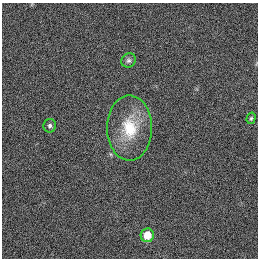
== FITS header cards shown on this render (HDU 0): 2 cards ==
NAXIS1  =                  256
NAXIS2  =                  256

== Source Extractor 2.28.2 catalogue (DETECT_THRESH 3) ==
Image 256 x 256 px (HDU 0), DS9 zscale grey, 1 PNG px = 1 image px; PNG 260 x 260 px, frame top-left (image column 1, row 256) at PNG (2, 3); each listed source drawn as its Kron ellipse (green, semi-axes under 4 px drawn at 4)
Background 1120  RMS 5.1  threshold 15.4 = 3 sigma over >= 5 px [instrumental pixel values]
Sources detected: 5; all 5 listed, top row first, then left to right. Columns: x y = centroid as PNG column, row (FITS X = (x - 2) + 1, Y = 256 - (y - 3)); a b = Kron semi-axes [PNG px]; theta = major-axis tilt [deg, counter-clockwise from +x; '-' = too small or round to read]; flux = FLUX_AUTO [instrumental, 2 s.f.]
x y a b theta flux
128 60 7 7 - 920
251 118 6 4 73 510
50 126 7 6 - 890
130 128 33 22 -89 14000
147 235 7 6 - 5400